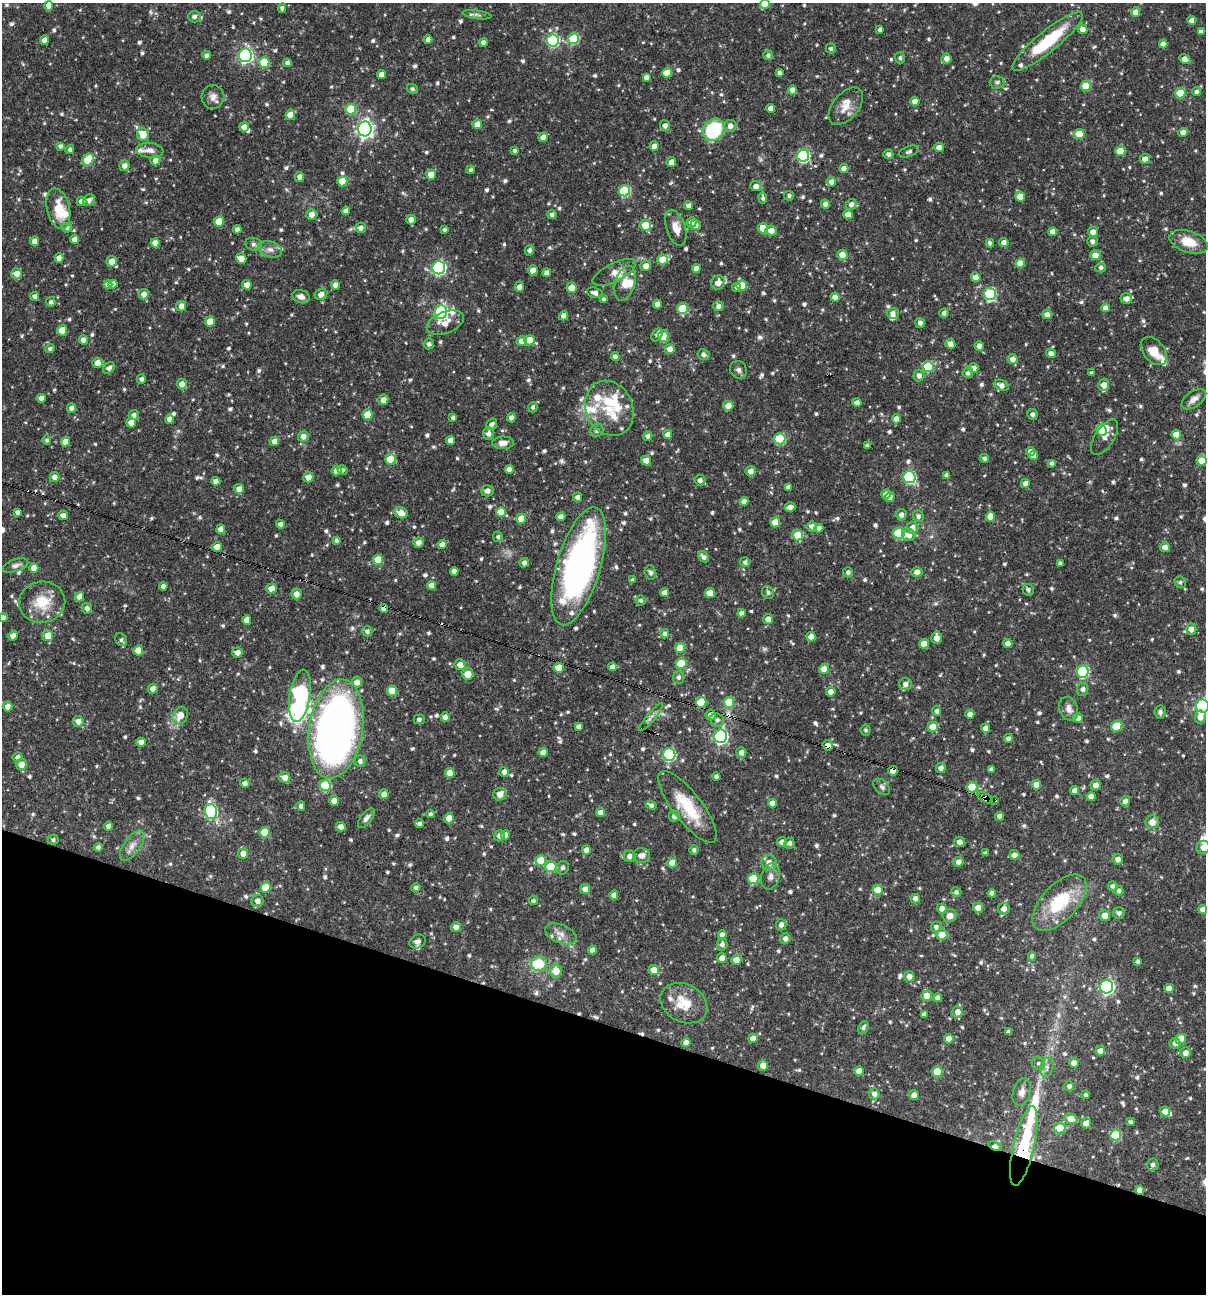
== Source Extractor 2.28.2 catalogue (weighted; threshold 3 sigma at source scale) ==
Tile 15 of 4 x 4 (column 3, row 4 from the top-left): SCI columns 2656-3859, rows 1-1292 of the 5187 x 5168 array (HDU 1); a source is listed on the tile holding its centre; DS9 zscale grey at full resolution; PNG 1208 x 1296 px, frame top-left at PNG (2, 3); each listed source drawn as its Kron ellipse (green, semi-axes under 4 px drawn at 4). Shown black and unused: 21% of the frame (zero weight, under 3 of 4 exposures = <1% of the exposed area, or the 3 px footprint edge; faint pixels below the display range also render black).
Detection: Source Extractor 2.28.2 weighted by HDU 2 'WHT'; one run over the whole footprint, this tile lists its part. Background 0.0711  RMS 0.0035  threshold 0.0159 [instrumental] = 3 sigma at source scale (4.5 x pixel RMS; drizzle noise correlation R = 1.50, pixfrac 1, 0.05/0.05 arcsec/px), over >= 5 px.
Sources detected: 885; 2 too faint to see at this stretch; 1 inside a brighter object's white glare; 8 cosmic-ray / hot-pixel residue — neither listed nor drawn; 28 inside a brighter listed object's ellipse — not listed separately; of the other 846, all 500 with FLUX_AUTO >= 0.832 (the completeness limit of this list) listed and drawn (346 fainter detections not listed), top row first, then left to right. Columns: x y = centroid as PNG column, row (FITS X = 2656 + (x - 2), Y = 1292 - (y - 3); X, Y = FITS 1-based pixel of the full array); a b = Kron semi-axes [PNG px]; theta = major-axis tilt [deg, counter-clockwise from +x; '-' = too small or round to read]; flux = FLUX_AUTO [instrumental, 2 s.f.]
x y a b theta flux
765 4 5 5 - 7.2
49 5 5 4 - 3.3
282 8 5 4 - 0.99
1135 12 5 5 - 2.3
477 15 14 4 -8 1
194 17 6 5 - 1.2
1192 20 4 4 - 2.4
1082 29 5 4 - 2.6
880 30 4 4 - 0.95
1201 32 4 4 - 1.4
573 39 5 5 - 17
45 40 4 4 - 2.5
428 40 4 4 - 2.2
553 40 6 6 - 37
1048 41 44 10 39 20
484 42 4 4 - 1.7
1163 44 4 4 - 2
831 48 5 5 - 0.91
207 55 4 4 - 1.4
245 55 7 6 - 73
768 55 5 4 - 1.1
900 58 5 5 - 0.86
947 59 5 5 - 2.4
1185 59 6 4 -28 2.3
264 62 5 5 - 10
287 63 4 4 - 1.3
667 73 5 5 - 5.6
779 73 4 4 - 0.94
382 75 4 4 - 2.6
646 77 4 4 - 1.3
997 82 7 6 - 0.89
1086 86 5 5 - 10
412 89 5 4 - 0.87
792 90 4 4 - 1.8
1197 92 4 4 - 0.98
1180 93 5 5 - 12
213 97 12 11 - 2.4
915 101 4 4 - 3.3
846 106 22 12 50 4.9
771 108 4 4 - 2.4
351 109 5 5 - 13
290 115 5 4 - 4.9
477 124 5 5 - 3.6
665 126 5 5 - 1.7
730 126 6 6 - 1.9
244 127 5 4 - 2.6
365 129 7 7 - 130
713 130 12 10 52 26
1183 132 4 4 - 2.2
143 134 6 6 - 5
1079 134 5 5 - 8
543 137 5 4 - 2.2
60 146 4 4 - 0.99
654 146 5 4 - 3.1
939 147 5 4 - 1.9
70 150 4 4 - 0.89
150 150 13 7 -6 2.1
515 151 4 4 - 0.87
1120 151 5 5 - 7.1
909 152 10 5 20 0.96
888 154 5 4 - 1.3
803 156 6 6 - 46
1145 159 5 5 - 2.4
88 160 6 5 - 12
155 160 5 5 - 2.1
671 162 5 5 - 1.9
124 166 5 5 - 1.9
844 168 4 4 - 2.4
471 170 4 4 - 0.83
431 175 5 5 - 4.4
299 177 5 5 - 1.5
342 181 5 5 - 7.8
831 182 5 4 - 2.1
756 186 5 5 - 1.8
624 191 5 5 - 25
789 196 5 5 - 0.85
1020 197 5 5 - 3.9
763 198 5 4 - 0.9
89 200 6 5 - 1.7
82 201 5 5 - 2.3
825 204 4 4 - 1.7
851 204 6 5 - 1.5
689 206 4 4 - 2.4
58 209 20 11 -77 8.6
346 211 4 4 - 2
311 214 5 5 - 2.5
552 214 4 4 - 1.1
848 215 5 4 - 3.7
411 220 5 5 - 1.9
219 221 5 5 - 8.2
691 222 5 5 - 2.7
645 225 6 5 - 6.2
696 225 5 5 - 1.7
67 228 5 5 - 1
361 228 5 5 - 1.5
676 228 19 9 -72 3.8
763 228 5 5 - 4.9
237 229 4 4 - 1.2
444 230 4 4 - 0.86
771 231 6 5 - 3.2
1053 232 4 4 - 2.7
1093 232 5 5 - 2.3
74 239 4 4 - 2.1
34 241 5 4 - 2.5
1093 241 5 5 - 1.3
1004 242 5 4 - 1.8
1189 242 20 10 -18 7.1
155 243 4 4 - 2.4
990 243 4 4 - 1.2
253 244 8 6 -15 1
270 249 12 8 -17 2.3
529 250 5 4 - 1.2
842 255 5 5 - 3.4
1095 255 5 5 - 3.9
59 258 5 4 - 1.9
241 258 5 5 - 3.5
663 259 5 5 - 6.4
112 261 5 5 - 3.4
1020 263 4 4 - 4.5
646 266 5 5 - 2.4
439 268 6 6 - 55
1101 268 5 4 - 0.93
696 269 4 4 - 3.1
533 270 5 5 - 2.6
614 272 24 9 27 3.3
16 273 5 5 - 2.7
547 273 4 4 - 2.1
976 277 5 5 - 2.4
718 282 7 6 - 3.1
625 283 18 10 73 4.1
108 284 4 4 - 2.6
113 284 4 4 - 2.5
247 285 5 4 - 2.7
335 285 4 4 - 2.3
742 285 5 5 - 5.5
519 287 5 4 - 2
572 288 5 5 - 6.4
737 288 4 4 - 1
595 293 8 5 -16 1.9
144 294 5 5 - 2.2
321 294 6 5 - 2.4
990 294 6 6 - 33
35 296 4 4 - 1.4
301 297 9 6 -18 1.9
835 297 4 4 - 2.4
603 299 4 3 - 0.85
1126 299 6 5 - 2.5
51 302 4 4 - 1.1
657 304 4 4 - 2.6
181 306 5 5 - 2.5
718 306 5 5 - 1.5
1106 308 4 4 - 2.3
682 309 5 5 - 14
441 312 7 6 - 50
893 313 6 5 - 2.2
944 313 5 4 - 1.3
1047 314 5 4 - 2.3
564 316 4 4 - 2.4
210 321 5 5 - 5.7
445 323 19 10 21 4.3
920 323 5 5 - 1.4
62 330 5 5 - 7.2
657 335 7 4 57 1.2
663 336 5 5 - 8.5
83 340 4 4 - 2.1
530 340 5 5 - 7.9
522 341 5 5 - 2.6
429 344 5 5 - 1.1
950 344 5 5 - 2.3
979 346 4 4 - 1.7
50 348 5 4 - 0.98
670 349 5 5 - 3.3
1154 351 16 10 -51 6.2
1051 353 5 4 - 1.7
703 354 6 5 - 1.2
615 357 4 4 - 1.3
1013 359 5 5 - 2.5
97 363 5 5 - 3.2
928 367 5 5 - 19
109 368 7 5 42 1.5
973 368 5 4 - 2.7
738 370 9 8 - 1.3
968 373 5 5 - 1.1
1092 373 4 4 - 0.92
919 375 6 5 - 1.7
141 379 4 4 - 1.2
182 384 5 5 - 2.7
1001 385 7 5 -25 2.2
1104 385 6 5 - 3.2
41 398 4 4 - 2.1
1194 399 14 7 34 2.2
383 400 5 5 - 2.6
857 403 4 4 - 1.9
728 406 5 5 - 6.2
533 407 5 4 - 1
71 408 4 4 - 1.6
609 408 28 23 -64 13
367 414 5 5 - 7.5
1032 414 5 5 - 1
134 415 5 5 - 1.4
453 418 4 3 - 0.94
511 418 5 4 - 1.4
169 419 5 4 - 1.7
896 419 4 4 - 2.3
131 423 5 5 - 2.7
492 424 6 5 - 1.5
597 430 7 6 - 1.2
1102 430 6 5 - 8.2
488 434 6 5 - 1.7
668 434 4 4 - 2.2
1176 434 5 4 - 3.9
303 436 5 5 - 2.3
648 436 5 4 - 1.4
1105 437 20 9 57 2.4
780 439 5 5 - 19
47 440 5 4 - 0.84
450 440 4 4 - 2.5
274 441 5 4 - 2.5
65 442 5 4 - 3.6
503 443 11 6 1 2.3
867 446 4 3 - 0.9
1031 452 4 4 - 2.4
1033 456 4 4 - 2.6
984 458 5 4 - 0.98
390 459 5 5 - 11
1201 460 5 5 - 4.9
646 461 5 4 - 2.8
1052 463 4 3 - 0.98
509 469 4 4 - 2.3
343 470 5 4 - 0.85
337 471 5 4 - 3.6
750 471 5 5 - 2.5
947 475 4 4 - 1.6
54 477 5 5 - 2.1
308 477 5 5 - 3
909 477 6 6 - 35
700 480 5 5 - 1.5
216 481 4 4 - 1.9
1025 483 5 4 - 2.2
788 487 4 4 - 1.7
239 489 5 5 - 3.1
487 491 6 5 - 1.7
886 494 5 4 - 2.4
578 497 5 4 - 1.4
890 497 5 4 - 2.2
744 501 4 4 - 2.2
790 507 5 4 - 1.8
17 512 4 4 - 1.1
501 512 5 5 - 6.4
401 513 7 5 -20 3.5
63 515 5 4 - 2.3
901 515 5 5 - 1.6
918 516 5 5 - 1.1
561 517 5 4 - 1.8
990 517 5 4 - 3.7
521 519 5 5 - 6.2
775 522 5 5 - 4.4
280 524 4 4 - 1.2
812 526 5 5 - 1.9
819 528 4 4 - 1.6
912 528 6 6 - 2.5
221 529 5 4 - 3
899 533 5 5 - 21
798 535 5 5 - 7
909 535 7 6 - 3
498 537 5 4 - 0.91
336 540 4 4 - 0.9
419 543 5 5 - 2.2
442 545 4 4 - 2.5
217 547 5 5 - 3.5
1165 547 5 5 - 2.2
704 557 6 4 -44 1.4
378 560 5 5 - 7.3
745 562 5 5 - 1.2
524 563 5 4 - 1.4
1060 563 4 3 - 0.86
15 565 13 6 18 1.5
579 566 61 22 73 130
34 568 5 4 - 3.4
454 571 4 4 - 2.2
848 572 5 5 - 1.1
917 572 5 5 - 2.4
650 573 7 5 -74 0.95
633 580 4 3 - 0.85
1180 582 6 5 - 0.88
431 585 4 4 - 2.2
163 586 4 4 - 1.6
271 589 5 5 - 2.9
1028 590 6 5 - 1.1
768 592 6 6 - 1.1
665 593 4 4 - 2.3
710 593 5 5 - 5.4
296 594 5 5 - 2.4
79 597 5 4 - 2.7
641 600 5 5 - 0.86
42 602 23 20 7 9.9
87 608 5 5 - 1.4
384 608 4 4 - 2.1
741 613 4 4 - 1.5
3 618 4 4 - 1.1
768 619 5 5 - 2.8
247 620 5 4 - 3.6
1191 629 5 5 - 2.4
367 631 5 5 - 1.1
665 634 4 4 - 1.3
13 636 5 4 - 2.2
48 636 5 5 - 4.9
811 637 5 4 - 2.3
936 638 6 5 - 3.2
121 640 7 5 -54 0.87
1008 643 4 4 - 2.7
924 644 5 4 - 4.1
680 648 5 5 - 7
138 651 5 5 - 7.2
237 652 5 5 - 2.4
681 664 5 5 - 12
460 665 5 5 - 2.5
612 667 4 4 - 1.7
559 668 5 5 - 6.9
824 669 5 5 - 6.8
1083 672 6 6 - 37
468 674 6 5 - 5.3
679 677 6 5 - 1.2
357 682 5 5 - 2.4
906 684 6 6 - 1.7
153 689 5 4 - 2
1083 689 6 5 - 1.3
392 691 5 5 - 8
831 692 5 5 - 2.2
300 696 26 10 81 76
701 702 5 5 - 9
729 702 5 5 - 11
7 706 5 5 - 2.4
1202 706 6 6 - 72
1069 709 12 9 -69 2.4
937 711 5 4 - 1.2
1160 712 6 5 - 1.1
970 714 4 4 - 1.6
180 715 9 7 59 3.9
711 715 5 5 - 2.8
445 717 4 4 - 2.2
651 717 18 4 50 1.5
1200 717 6 5 - 2.6
1078 718 5 4 - 2.5
419 719 5 5 - 1.1
717 720 7 6 - 1.2
78 721 5 5 - 2.2
1117 726 6 5 - 12
579 727 4 4 - 1.3
933 727 5 5 - 5.9
986 728 4 4 - 2.3
336 729 50 27 81 230
866 730 5 5 - 0.83
721 736 7 6 - 70
1008 739 4 4 - 1.4
141 742 5 4 - 2.3
828 745 5 5 - 2.4
543 752 4 4 - 2.7
741 752 5 5 - 2.2
669 755 6 6 - 39
17 757 5 5 - 1.4
360 761 6 5 - 1.4
21 764 5 5 - 3.3
941 768 5 5 - 1.8
991 769 4 4 - 0.97
893 771 5 4 - 2.2
504 772 5 4 - 1.9
450 773 5 5 - 5.4
285 777 5 5 - 3
716 777 4 4 - 1
245 783 5 4 - 1.5
325 785 5 5 - 18
1036 785 5 4 - 3.7
1095 785 5 5 - 2.5
882 787 10 6 -44 1.1
972 787 5 5 - 13
1075 791 4 4 - 2.5
384 794 5 4 - 2.3
500 794 7 6 - 3
1091 796 4 4 - 2.1
985 798 8 4 -30 3.3
995 800 3 3 - 3.4
334 801 5 5 - 2.8
1125 801 5 5 - 1.5
772 803 4 4 - 2.4
651 805 5 4 - 1.3
301 806 5 4 - 1.2
687 807 44 14 -52 14
211 811 7 6 - 36
600 812 4 4 - 2.5
430 814 4 3 - 0.92
674 816 5 5 - 2
999 816 4 4 - 1.7
366 818 11 5 52 1.4
449 818 5 5 - 4.5
1152 822 7 6 - 3.2
419 824 4 4 - 1.1
109 826 4 4 - 2.3
341 827 5 4 - 2.5
265 832 5 5 - 9.3
506 835 4 4 - 2.1
499 836 5 5 - 1.3
53 840 5 5 - 0.83
782 842 5 5 - 2.3
960 842 5 5 - 1.8
789 843 5 5 - 1.3
132 846 17 8 55 3
98 847 4 4 - 1.1
1203 847 7 6 - 2.3
586 850 5 4 - 2.4
694 850 5 5 - 0.98
243 853 5 5 - 2.7
986 853 4 3 - 0.85
641 855 8 7 - 2.2
1014 855 5 5 - 2.2
630 856 6 5 - 1.8
1118 859 5 5 - 1.9
540 860 5 5 - 6.1
959 862 5 5 - 2.4
672 863 5 5 - 5.1
769 863 7 7 - 2.7
551 867 5 5 - 17
563 868 7 6 - 1.1
770 876 13 9 75 2.1
753 879 5 5 - 15
1113 886 5 4 - 1.1
265 887 5 5 - 8.4
416 888 4 4 - 1.2
585 889 5 5 - 2.7
878 890 5 5 - 6
1119 891 4 4 - 1.3
956 892 5 5 - 0.97
992 893 4 4 - 1.8
614 895 4 4 - 2.2
915 899 4 4 - 2.2
257 901 6 6 - 2.3
533 901 4 4 - 0.85
1059 903 35 18 47 19
942 908 5 5 - 2.3
978 908 5 5 - 3.3
1004 909 6 6 - 2.4
1203 909 4 4 - 2.2
1119 913 6 5 - 1.2
1105 915 5 5 - 3.3
950 916 7 6 - 2.6
781 925 6 5 - 1.6
456 927 5 4 - 2.3
936 927 5 5 - 1.3
561 934 16 9 -23 2.9
722 935 5 4 - 2.1
942 935 5 5 - 6.3
785 939 5 5 - 1.6
417 942 8 6 26 1.5
722 944 6 5 - 1.4
592 950 4 4 - 2
1032 956 4 4 - 1.1
722 958 5 5 - 2.4
736 960 5 5 - 3.4
1138 961 4 4 - 0.85
539 963 8 7 - 13
654 970 5 5 - 4
556 971 6 6 - 4.4
909 976 5 5 - 2.3
1107 987 6 6 - 70
1169 988 4 4 - 2.4
927 996 5 5 - 4.8
938 998 4 4 - 1.6
684 1003 24 19 -28 8.6
958 1012 6 5 - 2.5
924 1014 4 4 - 1.3
863 1027 7 4 65 1
1009 1032 4 4 - 1.3
753 1038 5 4 - 2.3
949 1039 5 4 - 2.8
1181 1039 5 5 - 8.3
686 1043 4 4 - 2.2
1175 1043 5 5 - 1.7
1100 1051 4 4 - 3.2
1186 1053 5 5 - 2.2
1038 1063 7 6 - 1
1074 1063 5 4 - 2.4
763 1065 5 5 - 3.3
1047 1067 10 6 76 1.6
859 1071 5 4 - 3.8
937 1072 5 5 - 9.2
1069 1086 5 5 - 1.3
1022 1092 14 8 74 2.2
874 1094 5 5 - 1.7
914 1095 5 4 - 2.3
1086 1095 4 4 - 0.91
1165 1111 5 4 - 4.4
1071 1119 7 5 -13 4.6
1130 1122 4 3 - 0.86
1086 1123 5 5 - 2.9
1060 1128 6 5 - 8.6
1116 1135 5 5 - 17
995 1146 7 4 -20 2.4
1024 1146 41 10 77 34
1153 1164 6 6 - 1.5
1140 1190 4 4 - 2.5
Overlapping masked pixels (flux is a lower limit): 15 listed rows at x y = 579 566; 384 608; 701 702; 711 715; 336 729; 828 745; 893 771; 972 787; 985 798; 995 800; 687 807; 684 1003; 995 1146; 1024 1146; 1140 1190
Isophote crosses this tile's border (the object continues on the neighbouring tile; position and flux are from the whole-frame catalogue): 5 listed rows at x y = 765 4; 49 5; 3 618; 1202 706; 1203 847